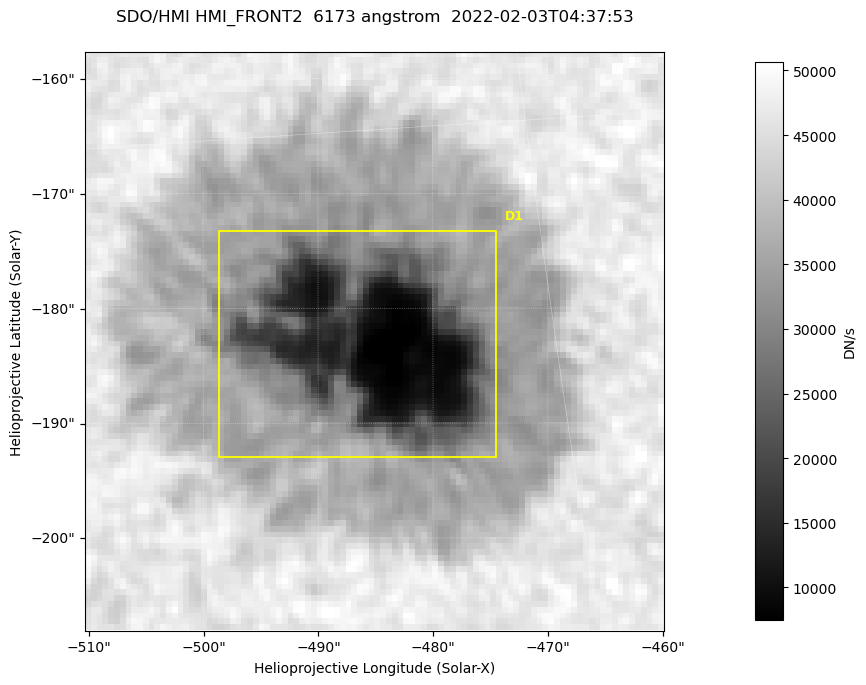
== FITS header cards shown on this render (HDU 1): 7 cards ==
TELESCOP= 'SDO/HMI '           / Telescope
INSTRUME= 'HMI_FRONT2'         / For HMI: HMI_SIDE1, HMI_FRONT2, or HMI_COMBINED
WAVELNTH=                6173. / [angstrom] Wavelength
DATE-OBS= '2022-02-03T04:37:53.400' / [ISO] Observation date {DATE__OBS}
CTYPE1  = 'HPLN-TAN'           / CTYPE1: HPLN
CTYPE2  = 'HPLT-TAN'           / CTYPE2: HPLT
BUNIT   = 'DN/s    '           / Physical Units

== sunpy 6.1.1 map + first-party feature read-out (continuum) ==
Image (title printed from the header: SDO/HMI HMI_FRONT2  6173 angstrom  2022-02-03T04:37:53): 100 x 100 px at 0.504 arcsec/px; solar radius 973 arcsec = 1931 px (partial field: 0.1% of the solar disc is inside the frame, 100% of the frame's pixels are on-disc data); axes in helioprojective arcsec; data unit DN/s (BUNIT, on the colour bar)
Orientation: roll -0.0703 deg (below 1 deg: not rotated)
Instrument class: CONTINUUM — white-light / continuum photospheric image (CONTENT/OBS_TYPE)
Dark features (sunspots / pores): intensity divided by the frame's on-disc median (partial field: no limb-darkening profile); reference = the frame's on-disc median (the 8%-of-disc-diameter window exceeds this field); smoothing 3 px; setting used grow <= 0.7, no closing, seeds <= 0.7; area >= 9 px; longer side >= 3 px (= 1.5 arcsec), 3 px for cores <= 0.7; partial field; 1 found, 1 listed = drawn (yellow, D1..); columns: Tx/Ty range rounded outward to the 2 arcsec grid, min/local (2 s.f., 1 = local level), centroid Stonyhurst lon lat
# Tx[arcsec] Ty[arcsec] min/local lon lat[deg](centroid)
D1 -500..-474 -194..-172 0.15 -31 -16